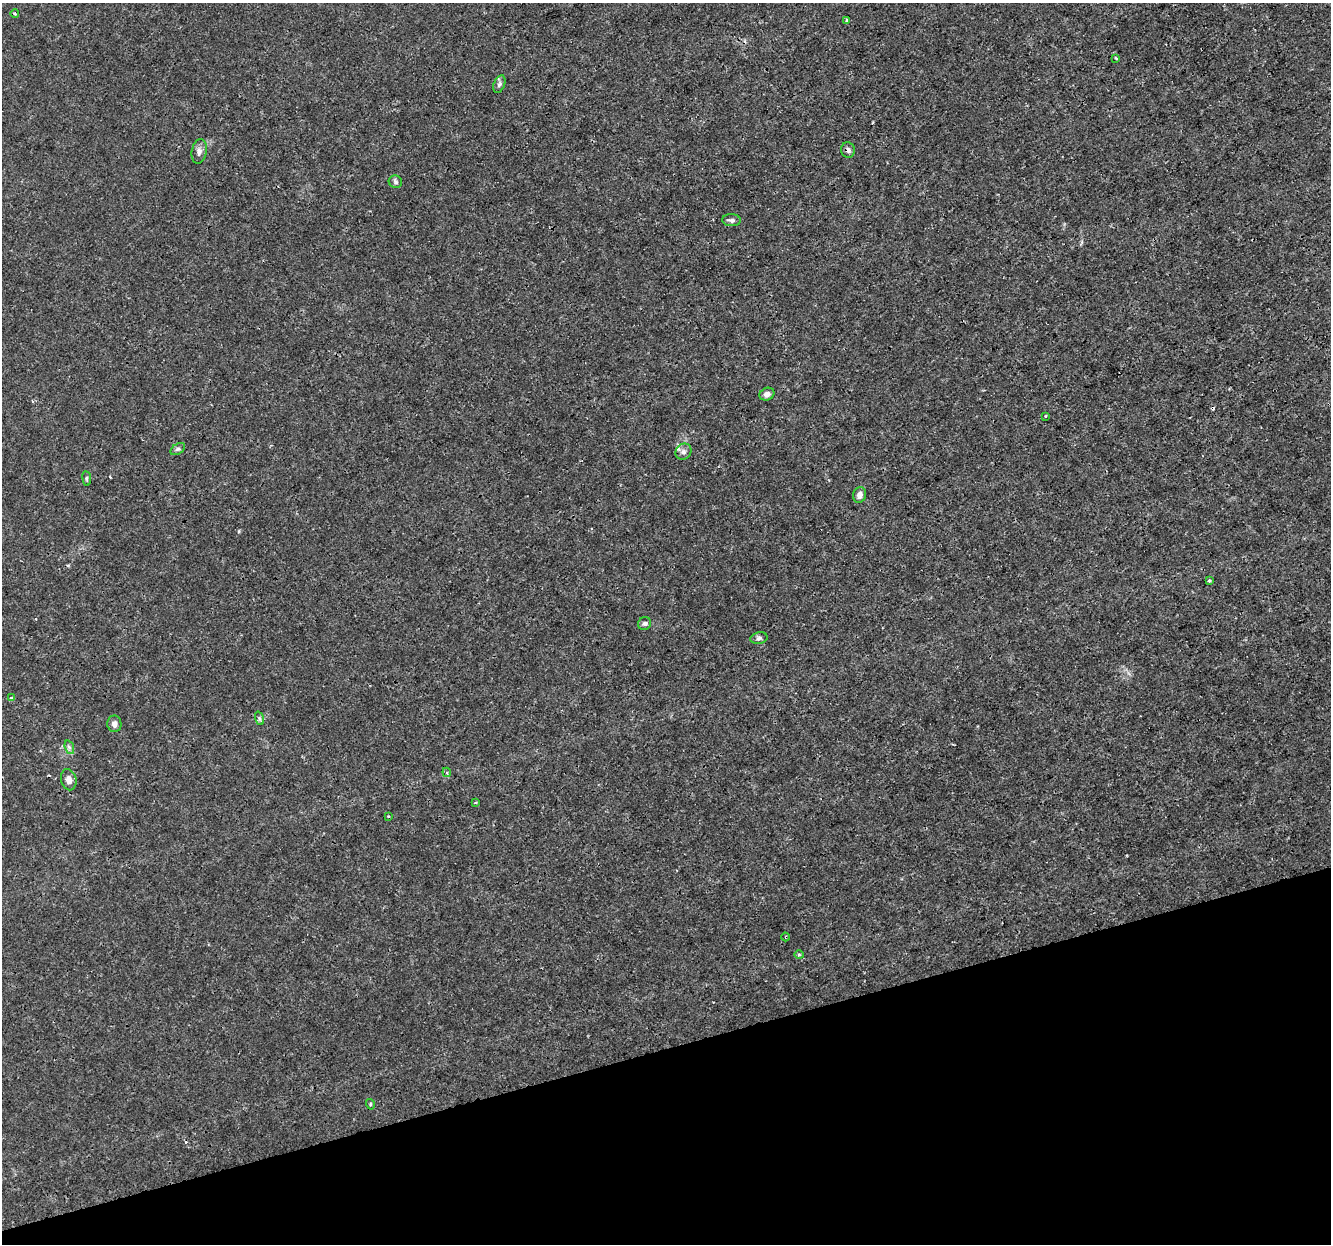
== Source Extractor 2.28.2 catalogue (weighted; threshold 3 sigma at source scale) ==
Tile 14 of 4 x 4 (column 2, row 4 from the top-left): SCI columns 1331-2659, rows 60-1301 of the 5320 x 5137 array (HDU 1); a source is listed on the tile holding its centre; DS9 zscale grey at full resolution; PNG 1333 x 1246 px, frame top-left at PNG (2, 3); each listed source drawn as its Kron ellipse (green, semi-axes under 4 px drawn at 4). Shown black and unused: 16% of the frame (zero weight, under 3 of 4 exposures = <1% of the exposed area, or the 3 px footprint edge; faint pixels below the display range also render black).
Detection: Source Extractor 2.28.2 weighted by HDU 2 'WHT'; one run over the whole footprint, this tile lists its part. Background 0.00347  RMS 8.4e-04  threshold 0.00379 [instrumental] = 3 sigma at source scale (4.5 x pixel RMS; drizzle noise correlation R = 1.50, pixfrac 1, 0.0396/0.0396 arcsec/px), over >= 5 px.
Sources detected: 30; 2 cosmic-ray / hot-pixel residue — neither listed nor drawn; the other 28 listed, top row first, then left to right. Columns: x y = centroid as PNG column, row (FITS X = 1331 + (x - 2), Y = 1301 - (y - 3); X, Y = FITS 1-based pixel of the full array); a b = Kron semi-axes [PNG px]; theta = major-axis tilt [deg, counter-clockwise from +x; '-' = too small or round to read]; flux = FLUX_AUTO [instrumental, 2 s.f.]
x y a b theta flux
15 14 4 4 - 0.19
847 21 4 3 - 0.14
1116 58 3 2 - 0.12
499 84 9 5 69 0.22
848 150 8 7 - 0.26
199 151 12 7 80 0.37
395 182 7 6 - 0.18
732 220 9 6 -3 0.21
767 394 8 6 27 0.34
1046 416 3 2 - 0.074
178 449 8 5 35 0.17
683 452 8 7 - 0.32
87 478 7 4 -82 0.14
860 495 8 6 71 0.38
1209 581 3 3 - 0.12
644 623 7 6 - 0.21
759 638 9 5 11 0.22
11 698 4 3 - 0.13
259 718 7 4 -72 0.17
114 724 8 7 - 0.36
69 747 7 4 -71 0.19
447 772 5 4 - 0.14
69 780 11 7 -76 0.42
475 802 4 3 - 0.086
388 816 3 3 - 0.1
786 937 4 3 - 0.082
799 955 4 4 - 0.11
370 1104 5 3 - 0.084
Overlapping masked pixels (flux is a lower limit): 2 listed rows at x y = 848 150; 786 937